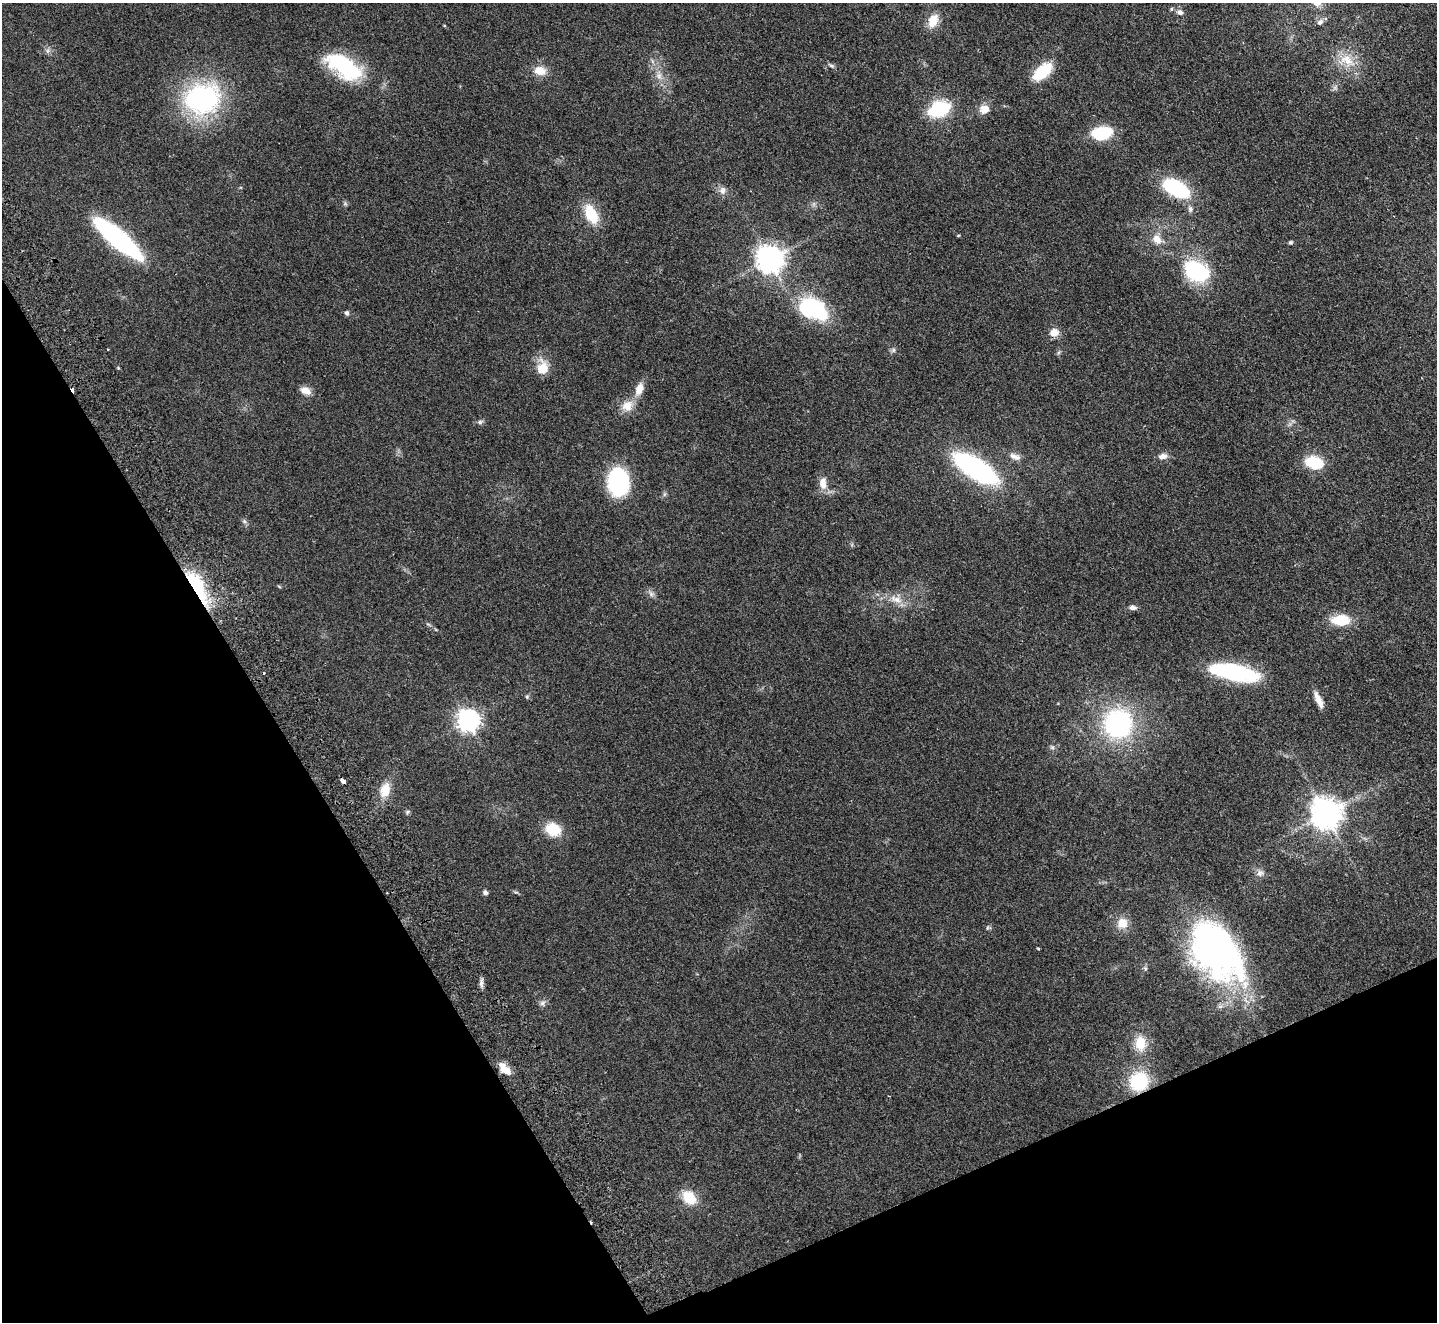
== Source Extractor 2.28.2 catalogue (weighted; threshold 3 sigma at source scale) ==
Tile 14 of 4 x 4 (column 2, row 4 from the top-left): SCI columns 1487-2921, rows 323-1642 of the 5845 x 5791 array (HDU 1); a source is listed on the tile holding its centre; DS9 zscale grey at full resolution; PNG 1439 x 1324 px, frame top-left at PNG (2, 3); no overlay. Shown black and unused: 26% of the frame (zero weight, under 2 of 3 exposures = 3% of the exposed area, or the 3 px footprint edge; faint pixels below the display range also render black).
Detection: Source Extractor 2.28.2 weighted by HDU 2 'WHT'; one run over the whole footprint, this tile lists its part. Background 0.102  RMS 0.0081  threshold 0.0365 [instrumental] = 3 sigma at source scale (4.5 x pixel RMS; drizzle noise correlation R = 1.50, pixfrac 1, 0.05/0.05 arcsec/px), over >= 5 px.
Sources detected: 77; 1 inside a brighter object's white glare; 2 cosmic-ray / hot-pixel residue — not listed; the other 74 listed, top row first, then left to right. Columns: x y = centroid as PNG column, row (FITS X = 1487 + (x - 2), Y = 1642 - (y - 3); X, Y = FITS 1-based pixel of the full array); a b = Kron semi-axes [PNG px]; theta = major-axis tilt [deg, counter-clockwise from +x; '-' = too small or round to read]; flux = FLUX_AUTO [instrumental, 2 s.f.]
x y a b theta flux
1180 12 9 7 -28 3.5
933 20 17 11 63 12
1320 22 8 6 38 2.4
444 26 4 3 - 0.6
47 51 7 4 71 1.7
1347 60 26 15 -23 18
831 66 9 4 -29 1.7
344 67 45 21 -32 75
540 71 15 11 -8 11
1042 71 18 9 42 39
659 76 11 8 -73 5.5
202 99 30 25 12 160
939 109 16 10 22 69
984 109 10 9 - 8.8
1102 133 18 11 9 43
1176 188 23 13 -30 68
722 190 11 9 87 4.2
345 204 7 4 0 1.3
1190 209 9 6 -72 2.4
591 214 21 11 -63 27
958 236 4 3 - 0.81
118 238 44 11 -41 200
1157 239 13 10 -57 8.2
1290 242 5 5 - 1.3
770 260 9 8 - 920
1196 271 27 19 -31 64
816 309 30 17 -45 63
347 313 6 5 - 1.9
1054 332 12 9 8 6.9
893 350 7 6 - 1.8
118 368 4 4 - 0.8
542 368 19 14 -88 14
639 389 15 9 70 9.6
305 390 11 7 -24 7.5
627 406 17 14 31 11
480 422 8 6 16 1.9
1163 456 12 7 10 4.8
1015 457 17 8 -21 5.5
1314 462 16 10 -14 32
975 468 41 16 -32 160
618 482 22 16 -87 95
823 483 15 9 -88 8.4
665 494 7 4 70 1.4
244 521 7 5 -45 1.6
196 586 33 11 -60 69
279 586 6 3 -21 0.79
651 594 10 6 -50 2.9
896 599 19 10 -19 10
1132 608 9 6 -3 3.4
1340 620 21 12 0 22
428 624 6 4 -19 1.2
1233 672 46 14 -11 96
527 697 6 5 - 1.2
1318 700 20 6 -65 7.3
468 721 8 7 - 540
1118 724 24 24 - 130
1052 747 7 5 -42 1.7
343 781 5 3 - 9
385 790 20 13 75 13
407 812 8 5 42 1.4
1326 814 9 9 - 1300
553 829 18 14 -23 19
1260 873 11 9 12 3.8
485 892 6 5 - 2.4
1122 923 14 13 - 11
988 928 7 6 - 1.4
1038 948 4 3 - 0.72
1216 950 69 42 -54 270
481 983 13 5 89 3
543 1003 9 8 - 2.8
1140 1043 19 14 -85 16
505 1069 19 8 -45 10
1139 1081 18 17 - 44
689 1198 19 13 -47 18
Overlapping masked pixels (flux is a lower limit): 3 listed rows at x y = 196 586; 343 781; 1139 1081